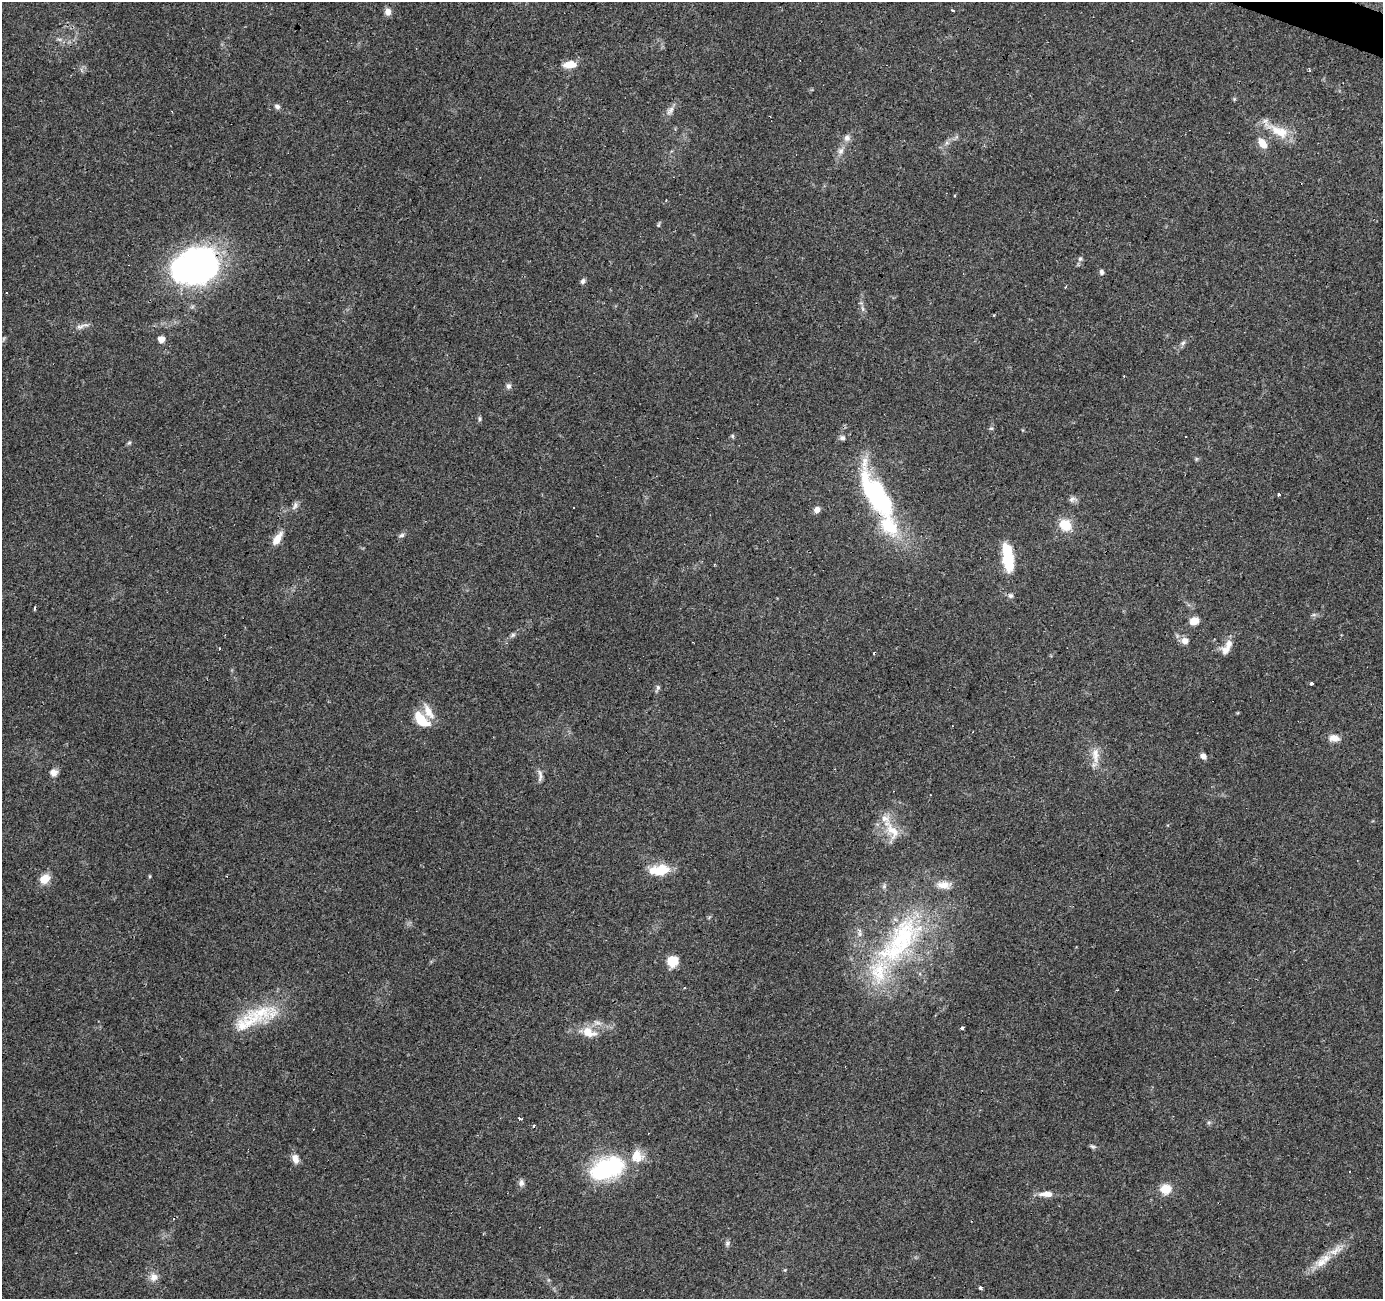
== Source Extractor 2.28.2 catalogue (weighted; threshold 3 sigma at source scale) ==
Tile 10 of 4 x 4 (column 2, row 3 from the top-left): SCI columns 1388-2768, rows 1570-2866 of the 5531 x 5667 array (HDU 1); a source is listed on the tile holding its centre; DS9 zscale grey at full resolution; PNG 1385 x 1301 px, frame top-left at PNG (2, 2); no overlay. Shown black and unused: <1% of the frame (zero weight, under 3 of 4 exposures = <1% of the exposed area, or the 3 px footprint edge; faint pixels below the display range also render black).
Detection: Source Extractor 2.28.2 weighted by HDU 2 'WHT'; one run over the whole footprint, this tile lists its part. Background 0.109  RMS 0.006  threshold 0.0272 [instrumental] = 3 sigma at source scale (4.5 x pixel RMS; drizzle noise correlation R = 1.50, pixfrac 1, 0.0396/0.0396 arcsec/px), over >= 5 px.
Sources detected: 91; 1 inside a brighter object's white glare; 8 cosmic-ray / hot-pixel residue — not listed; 8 inside a brighter listed object's ellipse — not listed separately; the other 74 listed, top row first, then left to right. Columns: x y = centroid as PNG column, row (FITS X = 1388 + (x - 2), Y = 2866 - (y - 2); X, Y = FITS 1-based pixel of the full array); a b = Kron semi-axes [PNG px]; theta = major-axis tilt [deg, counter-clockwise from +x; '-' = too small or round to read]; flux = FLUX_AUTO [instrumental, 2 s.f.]
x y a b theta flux
952 10 3 2 - 0.9
388 12 9 7 -86 3.6
570 64 15 8 7 7.4
277 107 7 5 -32 1.9
670 110 14 7 57 3.3
1278 131 37 13 -25 15
847 138 9 8 - 2.6
1262 143 13 8 -55 7.1
841 151 10 8 63 3
955 196 3 2 - 0.74
666 200 3 3 - 0.59
658 225 6 4 45 0.78
1080 259 7 5 73 1.4
195 267 46 34 19 190
1101 272 6 5 - 1.6
583 281 8 5 62 1.5
863 309 8 4 -71 1.3
80 327 13 6 19 2.9
161 339 5 5 - 5.4
1183 343 7 5 46 1.4
508 386 7 6 - 1.9
480 419 7 4 -86 1
991 428 6 5 - 1.1
732 436 5 5 - 0.9
842 438 8 7 - 1.6
129 443 6 4 19 0.85
1279 495 3 3 - 3.2
877 496 63 23 -57 86
1072 499 11 7 13 2.1
295 505 13 6 65 2.2
574 507 2 2 - 0.53
817 509 7 7 - 2.9
1065 525 13 12 - 12
401 535 7 5 13 1.4
277 539 20 8 57 6.4
1008 561 24 13 -77 19
1010 596 7 6 - 1.5
1314 615 8 4 8 1.2
1194 621 9 7 17 7
513 635 7 5 44 1.2
1185 641 10 9 - 3.8
1225 650 15 10 58 4.7
1311 683 3 3 - 1.7
658 687 7 6 - 1.4
428 711 26 9 -60 7.2
421 719 17 8 -44 17
1334 738 13 8 -8 4.9
1095 755 25 9 -87 7.5
1203 756 7 6 - 3.1
54 772 10 9 - 3.1
540 776 19 5 -89 2.7
892 830 37 14 -55 14
660 871 22 13 22 14
150 876 5 3 - 0.6
45 879 13 10 44 6.8
902 938 70 40 56 99
673 961 11 10 - 11
261 1012 54 20 1 28
962 1028 4 3 - 2.3
589 1032 20 11 -20 9.4
520 1118 3 3 - 5.7
1209 1122 6 4 18 0.89
534 1126 3 3 - 2.4
1093 1146 8 5 -35 1.2
295 1159 10 7 -74 4.7
607 1168 46 26 22 55
521 1183 10 7 87 2.3
1166 1189 9 8 - 12
1046 1194 19 7 1 5.4
727 1243 7 5 69 1.4
1336 1250 24 10 34 8.3
1321 1263 19 13 32 8.3
154 1277 10 9 - 4.5
980 1288 4 3 - 1.6
Overlapping masked pixels (flux is a lower limit): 2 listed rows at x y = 195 267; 877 496